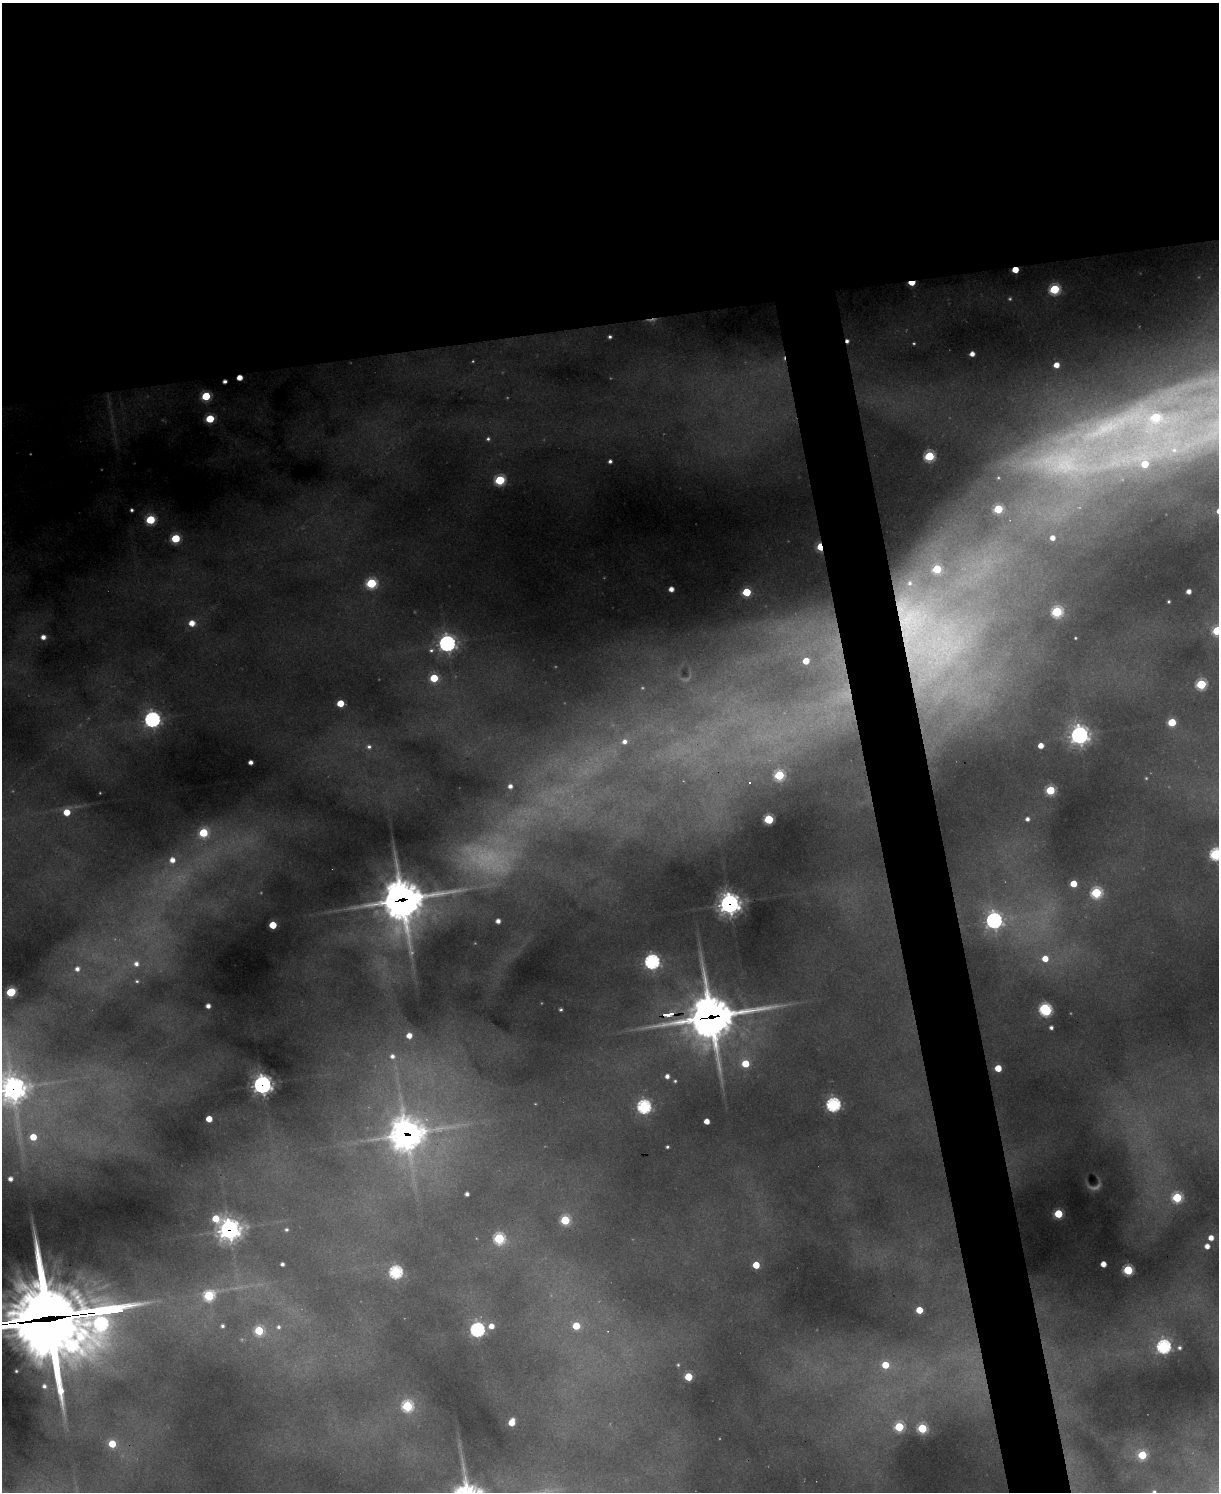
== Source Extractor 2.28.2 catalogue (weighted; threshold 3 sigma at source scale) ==
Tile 2 of 4 x 3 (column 2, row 1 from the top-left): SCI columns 1218-2434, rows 3227-4716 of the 4869 x 4851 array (HDU 1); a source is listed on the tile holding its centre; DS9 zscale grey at full resolution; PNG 1221 x 1494 px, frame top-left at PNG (2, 3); no overlay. Shown black and unused: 26% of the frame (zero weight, under 2 of 3 exposures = <1% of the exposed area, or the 3 px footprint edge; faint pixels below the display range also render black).
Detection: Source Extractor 2.28.2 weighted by HDU 2 'WHT'; one run over the whole footprint, this tile lists its part. Background 0.716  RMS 0.024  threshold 0.108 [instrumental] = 3 sigma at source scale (4.5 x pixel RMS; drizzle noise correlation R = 1.50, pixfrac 1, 0.05/0.05 arcsec/px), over >= 5 px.
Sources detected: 146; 11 too faint to see at this stretch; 4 cosmic-ray / hot-pixel residue — not listed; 4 inside a brighter listed object's ellipse — not listed separately; the other 127 listed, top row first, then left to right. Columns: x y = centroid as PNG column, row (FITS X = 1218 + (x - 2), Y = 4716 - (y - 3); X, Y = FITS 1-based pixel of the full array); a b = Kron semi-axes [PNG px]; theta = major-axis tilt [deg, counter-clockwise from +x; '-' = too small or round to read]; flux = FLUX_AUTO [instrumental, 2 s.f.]
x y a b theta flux
912 283 5 3 - 74
1054 289 6 5 - 270
610 337 4 3 - 6.7
972 354 4 4 - 21
1056 365 5 5 - 34
225 381 4 4 - 11
206 396 5 5 - 150
1156 418 53 42 9 570
210 419 5 5 - 130
488 439 6 5 - 7
929 456 5 5 - 270
610 461 4 4 - 8.5
1144 463 69 44 -21 430
500 480 6 5 - 260
998 509 5 5 - 160
132 510 3 3 - 6.7
150 520 6 5 - 190
176 538 5 5 - 160
1052 538 4 4 - 20
820 547 5 4 - 110
371 583 6 6 - 270
671 589 4 4 - 23
1189 591 4 4 - 17
746 592 5 5 - 150
1169 601 3 3 - 3.8
1057 612 6 6 - 310
192 623 6 6 - 34
1217 631 6 5 - 200
43 637 6 6 - 21
926 638 132 87 -63 1800
1075 638 3 3 - 2.9
447 643 7 7 - 1000
431 650 7 6 - 7.6
806 661 5 5 - 50
434 678 5 5 - 110
1201 684 6 5 - 260
340 703 5 5 - 75
152 719 7 7 - 840
1172 722 5 5 - 120
1079 735 8 8 - 1300
625 742 6 5 - 13
1041 745 4 4 - 31
369 747 6 5 - 9.1
251 762 4 4 - 15
779 775 6 5 - 220
510 786 5 5 - 16
1050 790 5 5 - 180
67 812 5 5 - 56
769 819 5 5 - 190
1027 819 4 4 - 12
203 833 6 6 - 170
1216 854 6 6 - 470
172 860 7 7 - 28
1073 884 5 5 - 68
1096 893 6 6 - 310
402 899 23 22 - 5000
729 904 9 8 - 1900
994 920 8 8 - 830
498 921 4 4 - 16
273 925 5 5 - 89
1045 958 6 6 - 48
652 962 7 7 - 710
136 964 7 7 - 18
77 969 6 6 - 16
137 981 5 4 - 4.5
11 992 6 5 - 190
208 1006 4 4 - 17
561 1010 3 3 - 4.6
1045 1010 8 6 -54 480
668 1014 9 3 7 100
711 1017 26 19 10 7800
1051 1027 4 4 - 9
409 1035 6 6 - 29
392 1056 8 8 - 17
745 1063 5 5 - 100
998 1068 5 5 - 69
667 1076 4 4 - 13
675 1081 4 3 - 3.8
262 1085 8 8 - 1400
13 1089 15 12 6 2500
833 1104 6 6 - 580
644 1106 6 6 - 670
209 1119 5 5 - 46
707 1121 4 4 - 31
406 1134 16 15 - 3200
33 1137 6 5 - 58
667 1147 3 3 - 4.4
10 1179 4 4 - 14
467 1194 4 4 - 9.8
1177 1197 6 5 - 230
1058 1214 5 5 - 150
216 1219 6 6 - 73
565 1220 5 5 - 180
229 1229 10 9 - 1700
286 1230 5 5 - 6.4
499 1238 6 6 - 310
1211 1238 4 4 - 27
1207 1246 4 4 - 21
282 1264 4 4 - 9.2
1103 1264 4 4 - 31
756 1265 5 5 - 71
1128 1270 5 5 - 240
396 1272 6 6 - 450
209 1296 6 6 - 260
919 1310 5 5 - 68
46 1319 88 31 6 33000
222 1326 4 4 - 8.8
491 1326 6 5 - 28
576 1326 5 5 - 86
278 1327 6 6 - 8.8
477 1330 6 6 - 660
259 1331 6 6 - 170
72 1346 8 8 - 320
1164 1346 6 6 - 670
1179 1348 5 5 - 7.6
678 1365 4 3 - 3.3
885 1365 6 6 - 77
16 1371 3 3 - 4.3
688 1377 5 5 - 110
44 1386 7 6 - 13
407 1406 6 6 - 310
512 1422 6 5 - 52
899 1427 6 6 - 190
922 1428 5 5 - 210
112 1444 5 5 - 93
1142 1455 5 5 - 160
1154 1492 5 4 - 6.5
Overlapping masked pixels (flux is a lower limit): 12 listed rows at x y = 912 283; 820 547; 926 638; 402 899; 729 904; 668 1014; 711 1017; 262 1085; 13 1089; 406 1134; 229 1229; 46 1319
Isophote crosses this tile's border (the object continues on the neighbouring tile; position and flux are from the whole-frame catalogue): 5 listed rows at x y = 1217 631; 1216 854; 13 1089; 46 1319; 1154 1492